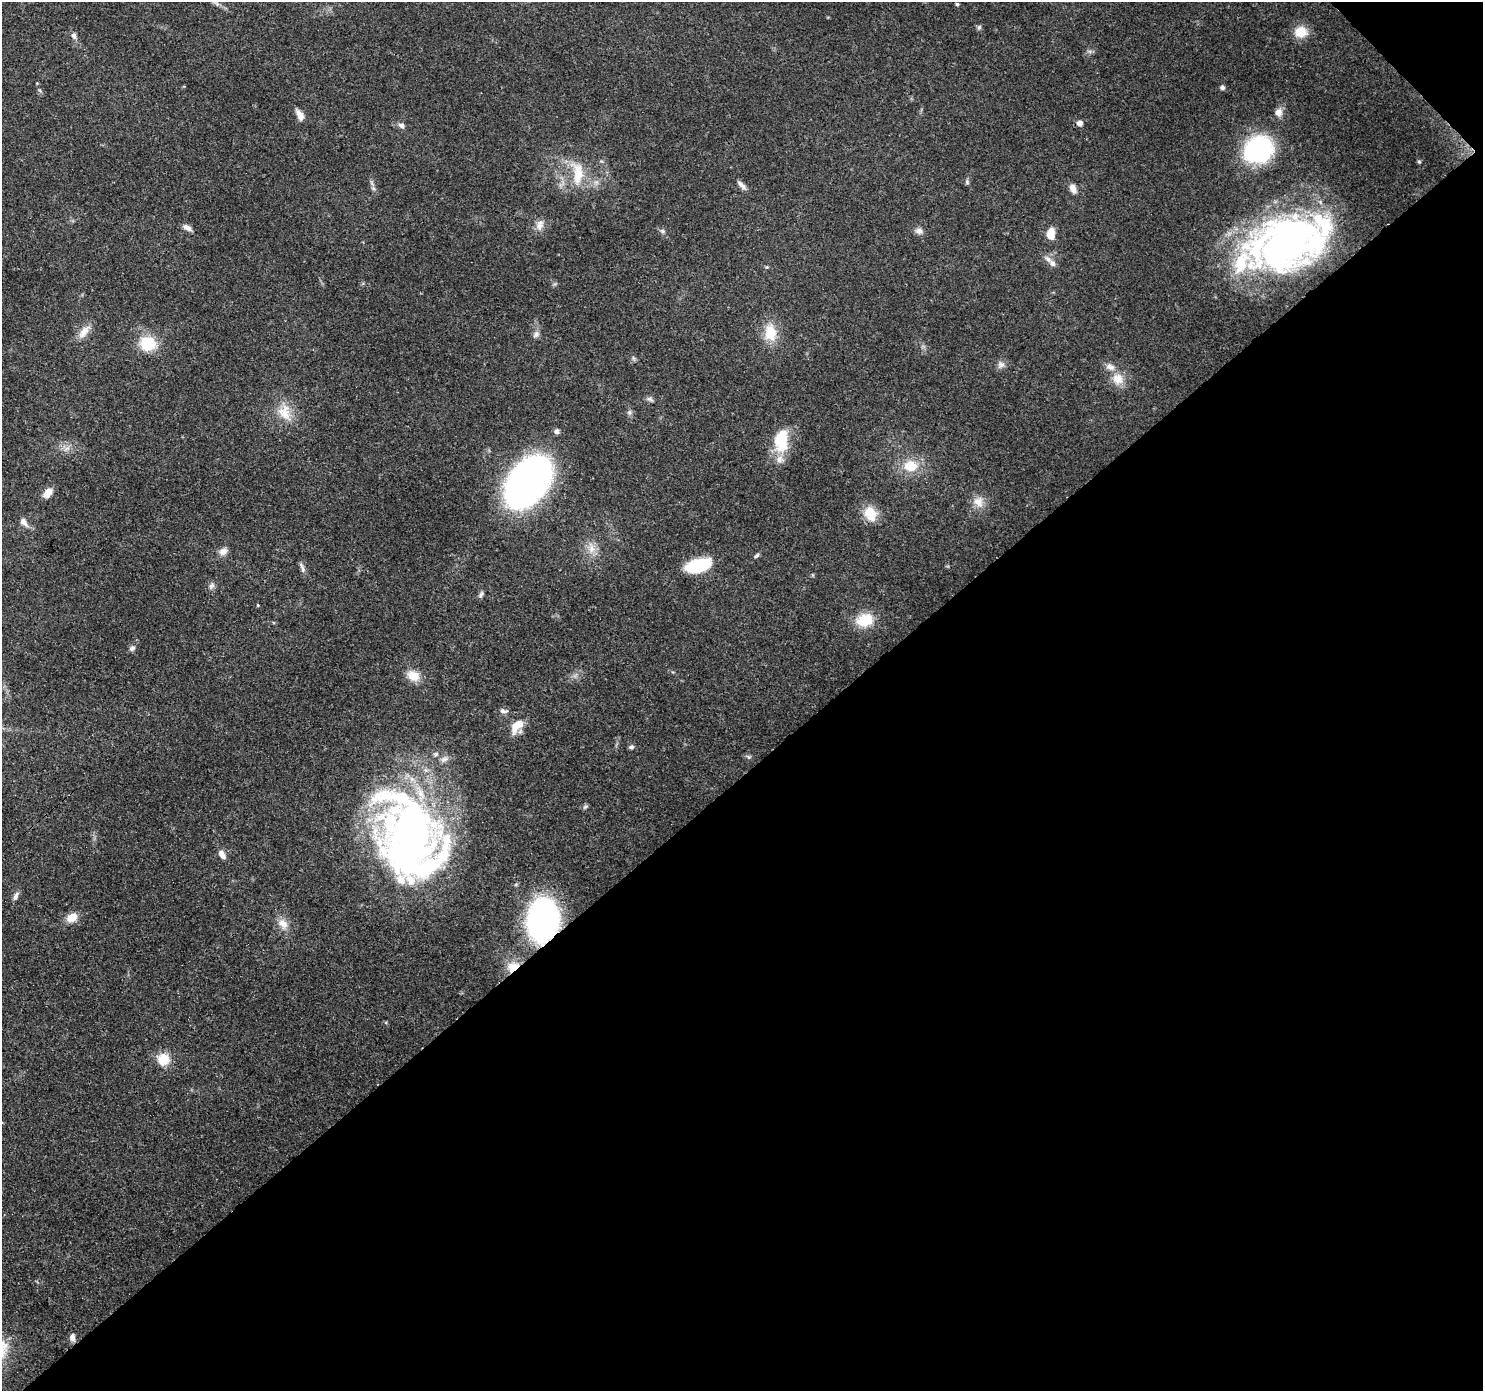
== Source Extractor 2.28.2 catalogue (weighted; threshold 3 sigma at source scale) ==
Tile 12 of 4 x 4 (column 4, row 3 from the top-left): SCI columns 4537-6017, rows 1615-3003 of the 6116 x 6073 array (HDU 1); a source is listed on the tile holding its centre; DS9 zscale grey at full resolution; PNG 1485 x 1393 px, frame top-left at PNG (2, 2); no overlay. Shown black and unused: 45% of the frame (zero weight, under 3 of 4 exposures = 8% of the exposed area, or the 3 px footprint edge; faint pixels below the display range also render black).
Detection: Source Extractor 2.28.2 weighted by HDU 2 'WHT'; one run over the whole footprint, this tile lists its part. Background 0.122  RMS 0.0045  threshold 0.0201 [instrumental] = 3 sigma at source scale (4.5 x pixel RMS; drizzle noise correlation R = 1.50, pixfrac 1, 0.0396/0.0396 arcsec/px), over >= 5 px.
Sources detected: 77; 3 inside a brighter object's white glare — not listed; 5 inside a brighter listed object's ellipse — not listed separately; the other 69 listed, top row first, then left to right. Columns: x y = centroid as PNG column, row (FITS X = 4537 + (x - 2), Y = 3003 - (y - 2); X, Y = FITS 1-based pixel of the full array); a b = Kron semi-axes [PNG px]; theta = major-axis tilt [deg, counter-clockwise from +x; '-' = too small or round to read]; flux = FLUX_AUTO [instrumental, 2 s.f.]
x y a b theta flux
216 3 12 5 -47 1.4
957 4 4 4 - 0.74
979 27 6 5 - 0.92
1301 32 16 14 4 7.4
74 35 9 6 -73 1.6
1222 87 6 6 - 1.2
1279 112 10 9 - 3.1
300 115 14 7 -64 3.3
1079 123 7 7 - 2
402 125 8 6 -40 1.8
1258 150 22 19 30 71
1419 162 5 5 - 0.59
578 173 36 15 -87 13
967 182 7 5 -78 0.82
742 185 15 6 -44 2
373 188 7 4 -71 1
1073 188 12 7 -66 2.9
540 225 15 10 72 3.3
187 228 11 6 -29 2.6
662 231 8 5 -27 1.1
919 231 11 8 -9 2
1051 234 12 8 89 5.6
1286 243 76 55 22 200
1052 263 11 8 -64 2.6
767 267 5 5 - 0.5
84 332 22 9 51 4.6
770 332 25 16 -88 10
536 334 10 8 45 1.7
148 343 17 15 -11 15
633 358 7 4 -71 0.71
1001 365 10 9 - 2.1
1118 379 17 14 -44 6.5
650 399 10 6 -20 1.2
284 412 23 18 -75 9.6
629 412 7 6 - 1
557 431 7 7 - 1.2
781 440 27 15 84 19
67 448 8 5 29 1.7
910 466 18 15 0 10
528 482 36 24 54 250
47 493 12 7 52 5.1
978 502 15 14 - 5.2
870 514 20 15 -65 8.2
24 522 14 8 -54 3
591 548 17 9 -78 4.6
223 551 11 8 29 2.9
757 556 8 5 44 0.92
699 565 25 12 16 25
303 569 10 6 -58 1.5
211 586 9 7 56 1.6
481 594 10 5 61 1.1
258 605 3 3 - 0.65
865 620 20 15 15 12
132 648 9 6 28 1.2
413 676 16 12 -31 6.1
503 711 13 6 -6 1.7
517 726 21 10 52 7.2
631 747 6 6 - 1.1
444 759 11 7 23 2
585 807 8 5 40 0.88
413 833 94 69 -46 220
222 854 11 6 -59 3.2
16 896 12 6 66 1.8
72 917 13 10 34 5.2
543 920 31 23 81 120
283 924 16 11 -55 4.9
513 967 16 12 30 6.3
163 1059 13 13 - 9.1
72 1337 9 6 -84 2.1
Overlapping masked pixels (flux is a lower limit): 3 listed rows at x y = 543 920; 513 967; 72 1337
Isophote crosses this tile's border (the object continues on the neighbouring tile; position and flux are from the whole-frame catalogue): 1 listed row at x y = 216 3